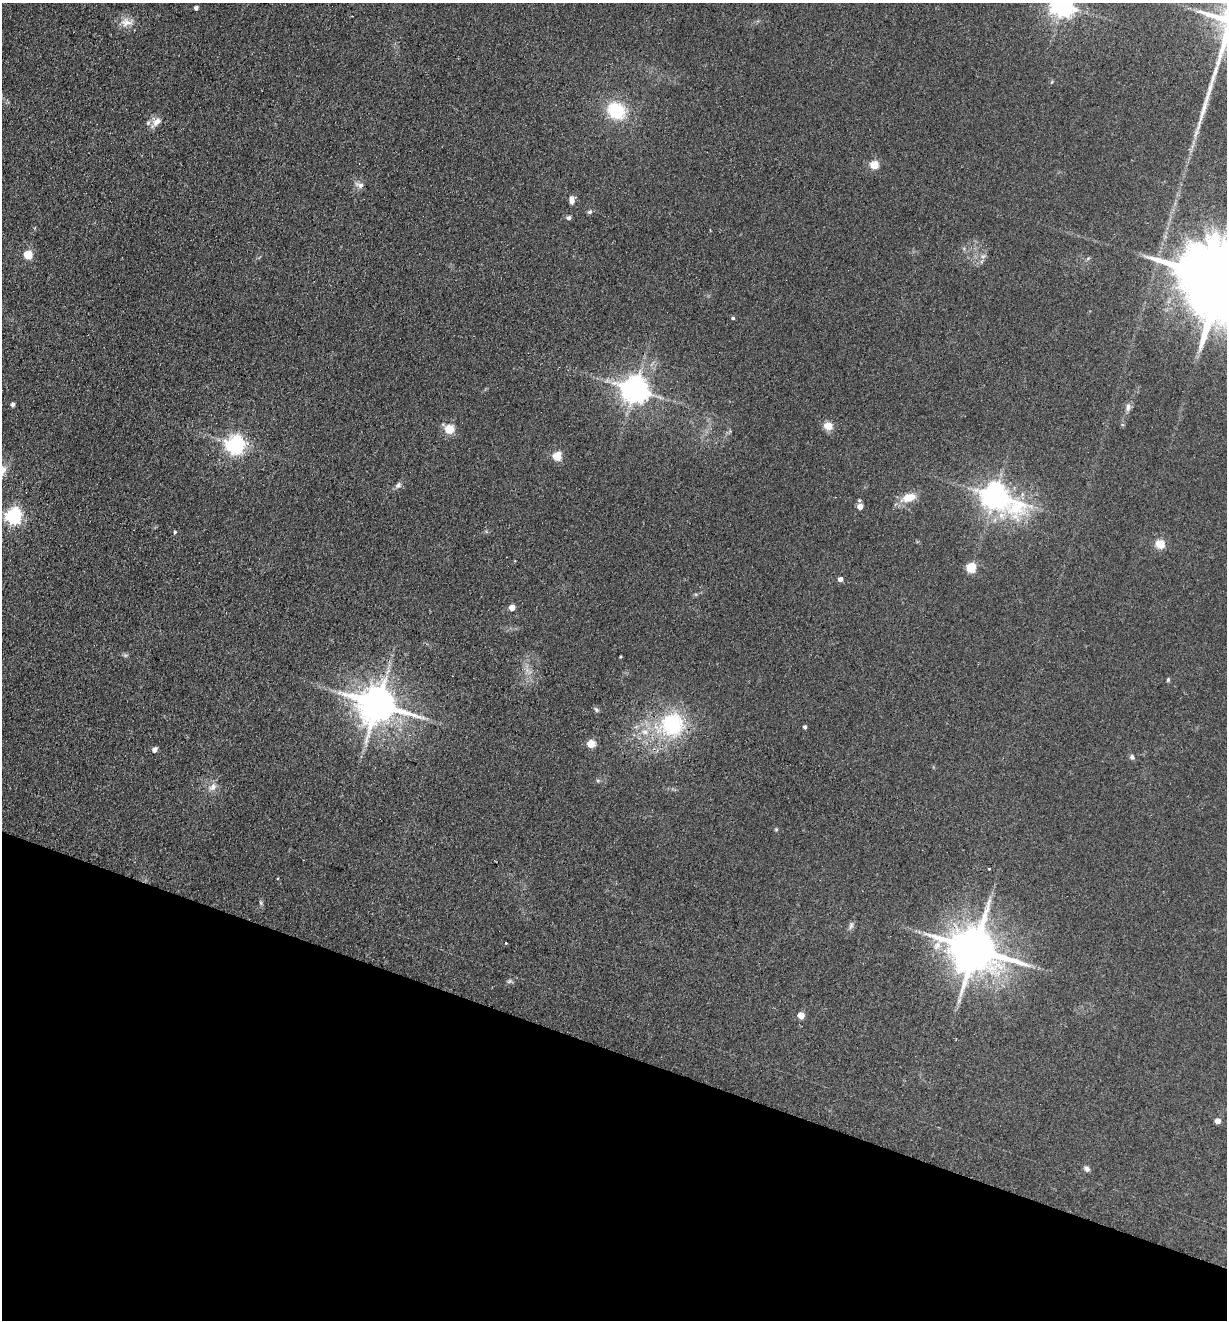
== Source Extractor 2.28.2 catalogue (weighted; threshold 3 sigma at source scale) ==
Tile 15 of 4 x 4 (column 3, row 4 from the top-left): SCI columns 2764-3988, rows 21-1338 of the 5401 x 5311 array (HDU 1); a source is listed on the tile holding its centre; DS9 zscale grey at full resolution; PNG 1229 x 1322 px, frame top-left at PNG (2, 3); no overlay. Shown black and unused: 20% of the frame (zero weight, under 2 of 3 exposures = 3% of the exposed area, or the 3 px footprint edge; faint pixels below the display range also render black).
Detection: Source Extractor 2.28.2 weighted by HDU 2 'WHT'; one run over the whole footprint, this tile lists its part. Background 0.121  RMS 0.011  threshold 0.0499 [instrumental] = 3 sigma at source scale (4.5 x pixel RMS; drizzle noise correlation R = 1.50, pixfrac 1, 0.05/0.05 arcsec/px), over >= 5 px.
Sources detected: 50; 1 inside a brighter listed object's ellipse — not listed separately; the other 49 listed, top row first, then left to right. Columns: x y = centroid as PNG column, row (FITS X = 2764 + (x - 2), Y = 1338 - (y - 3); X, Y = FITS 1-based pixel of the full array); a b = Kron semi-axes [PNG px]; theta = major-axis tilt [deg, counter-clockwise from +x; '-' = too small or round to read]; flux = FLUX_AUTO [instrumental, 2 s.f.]
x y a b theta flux
1062 6 8 8 - 770
196 8 4 4 - 3.5
126 22 17 11 3 11
616 111 20 16 -37 49
157 122 14 9 41 8.2
1199 124 24 4 74 8.7
874 165 5 5 - 41
360 185 13 6 -20 4.5
572 200 10 6 -86 4.9
590 212 6 5 - 1.9
569 218 6 5 - 2.3
28 255 5 5 - 46
983 256 7 4 19 2.3
1222 280 31 18 -21 23000
733 318 4 4 - 1.6
635 390 8 8 - 1400
13 405 5 4 - 2.9
1128 407 11 6 82 4.2
828 426 12 9 -11 9.5
449 429 5 5 - 50
235 445 7 6 - 510
557 456 5 5 - 50
398 485 8 6 56 3
995 496 12 8 -29 1300
909 498 20 10 17 16
860 507 5 5 - 11
13 516 6 6 - 310
175 532 5 4 - 1.3
1160 544 9 8 - 14
971 568 5 5 - 67
840 579 4 4 - 5.6
512 607 5 4 - 13
1168 680 5 4 - 1.4
377 704 11 10 - 3300
596 710 8 5 -49 2
672 724 30 27 22 91
805 727 4 3 - 2.9
591 744 5 5 - 36
155 750 5 4 - 6.1
1132 757 7 6 - 2.7
213 787 13 9 43 6.8
776 829 5 4 - 1.2
989 869 3 3 - 1.6
851 926 10 6 72 3.2
506 943 3 3 - 2.2
975 949 14 12 -21 5200
801 1016 5 4 - 19
1218 1121 4 4 - 10
1086 1169 8 6 -40 3.2
Isophote crosses this tile's border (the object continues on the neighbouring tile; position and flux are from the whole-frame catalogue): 2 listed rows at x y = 1062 6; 1222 280